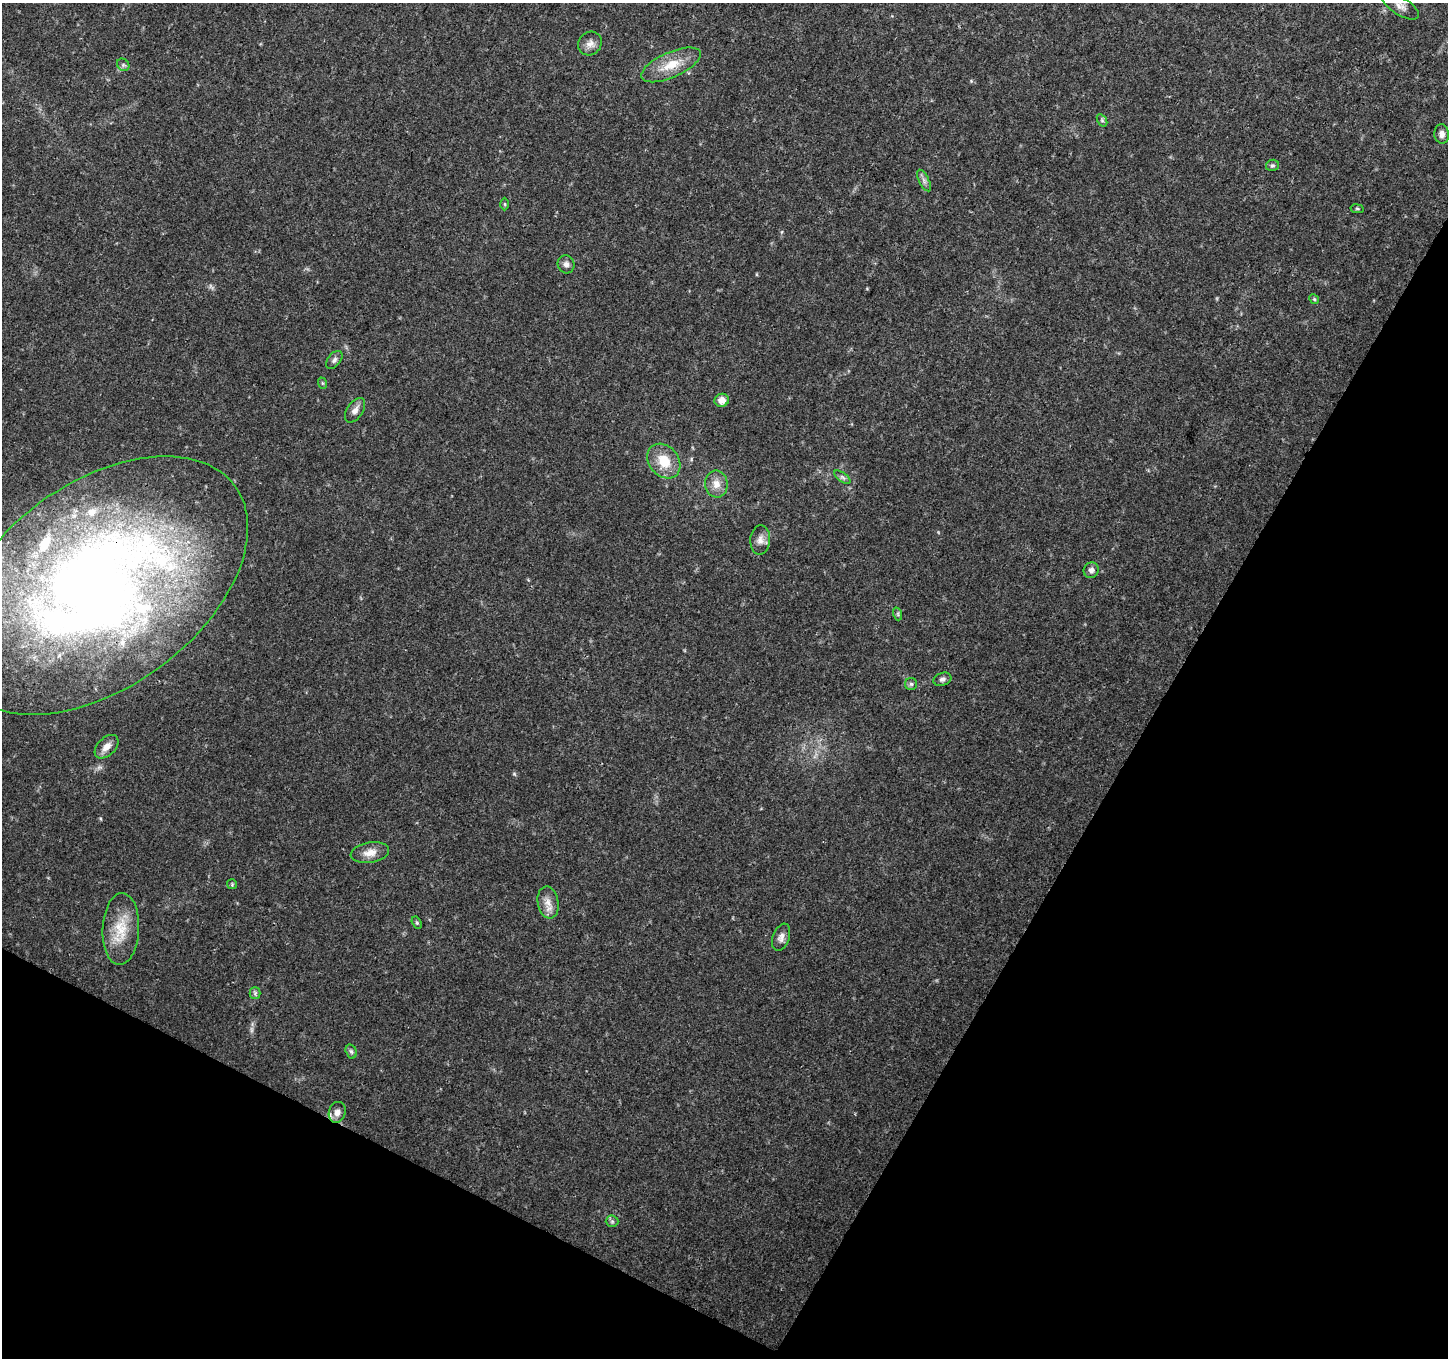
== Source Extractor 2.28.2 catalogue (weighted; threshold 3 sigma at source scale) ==
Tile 15 of 4 x 4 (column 3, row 4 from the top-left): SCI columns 2896-4341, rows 202-1557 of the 5799 x 5891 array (HDU 1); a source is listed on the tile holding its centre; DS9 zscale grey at full resolution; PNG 1450 x 1360 px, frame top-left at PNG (2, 3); each listed source drawn as its Kron ellipse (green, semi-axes under 4 px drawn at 4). Shown black and unused: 28% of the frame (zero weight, under 3 of 4 exposures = <1% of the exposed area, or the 3 px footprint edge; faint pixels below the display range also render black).
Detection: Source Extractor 2.28.2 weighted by HDU 2 'WHT'; one run over the whole footprint, this tile lists its part. Background 0.0333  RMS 0.0037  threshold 0.0164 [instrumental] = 3 sigma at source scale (4.5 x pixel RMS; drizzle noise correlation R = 1.50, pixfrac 1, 0.0396/0.0396 arcsec/px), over >= 5 px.
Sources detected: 40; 1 too faint to see at this stretch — neither listed nor drawn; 3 inside a brighter listed object's ellipse — not listed separately; the other 36 listed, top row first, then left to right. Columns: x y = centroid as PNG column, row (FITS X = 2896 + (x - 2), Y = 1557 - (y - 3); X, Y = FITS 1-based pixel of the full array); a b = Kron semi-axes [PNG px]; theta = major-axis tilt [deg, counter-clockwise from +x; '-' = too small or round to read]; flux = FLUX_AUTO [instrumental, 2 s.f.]
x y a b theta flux
1400 6 21 8 -31 3.1
590 43 12 11 - 2.5
123 65 7 5 -45 0.79
671 65 32 12 24 8.5
1102 120 7 4 -57 0.63
1442 134 9 7 -85 1.7
1272 165 6 5 - 0.76
924 181 12 5 -64 1.3
505 204 6 4 -89 0.49
1357 209 7 3 -8 0.47
566 264 9 8 - 1.6
1314 299 5 4 - 0.44
334 360 10 6 52 1.2
322 383 6 3 -71 0.46
722 400 7 6 - 2.8
355 410 14 8 56 2.2
664 461 19 14 -50 8.5
842 477 9 4 -35 0.94
716 484 13 11 -81 3.7
760 540 15 10 86 2.5
1091 570 8 7 - 1.5
99 585 168 102 36 430
898 614 6 4 -72 0.56
942 679 9 6 20 1.1
911 684 6 6 - 0.81
106 747 14 9 45 3.1
370 853 19 10 10 3.7
232 884 5 5 - 0.45
548 902 16 10 -80 3.5
417 923 6 4 -59 0.5
121 929 36 18 87 11
781 937 14 8 70 2
255 993 6 5 - 0.71
351 1051 7 5 -73 0.81
337 1112 10 8 73 2.2
612 1221 6 6 - 0.69
Overlapping masked pixels (flux is a lower limit): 1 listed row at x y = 99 585
Isophote crosses this tile's border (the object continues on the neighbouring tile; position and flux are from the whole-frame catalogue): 2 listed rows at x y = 1400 6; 99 585